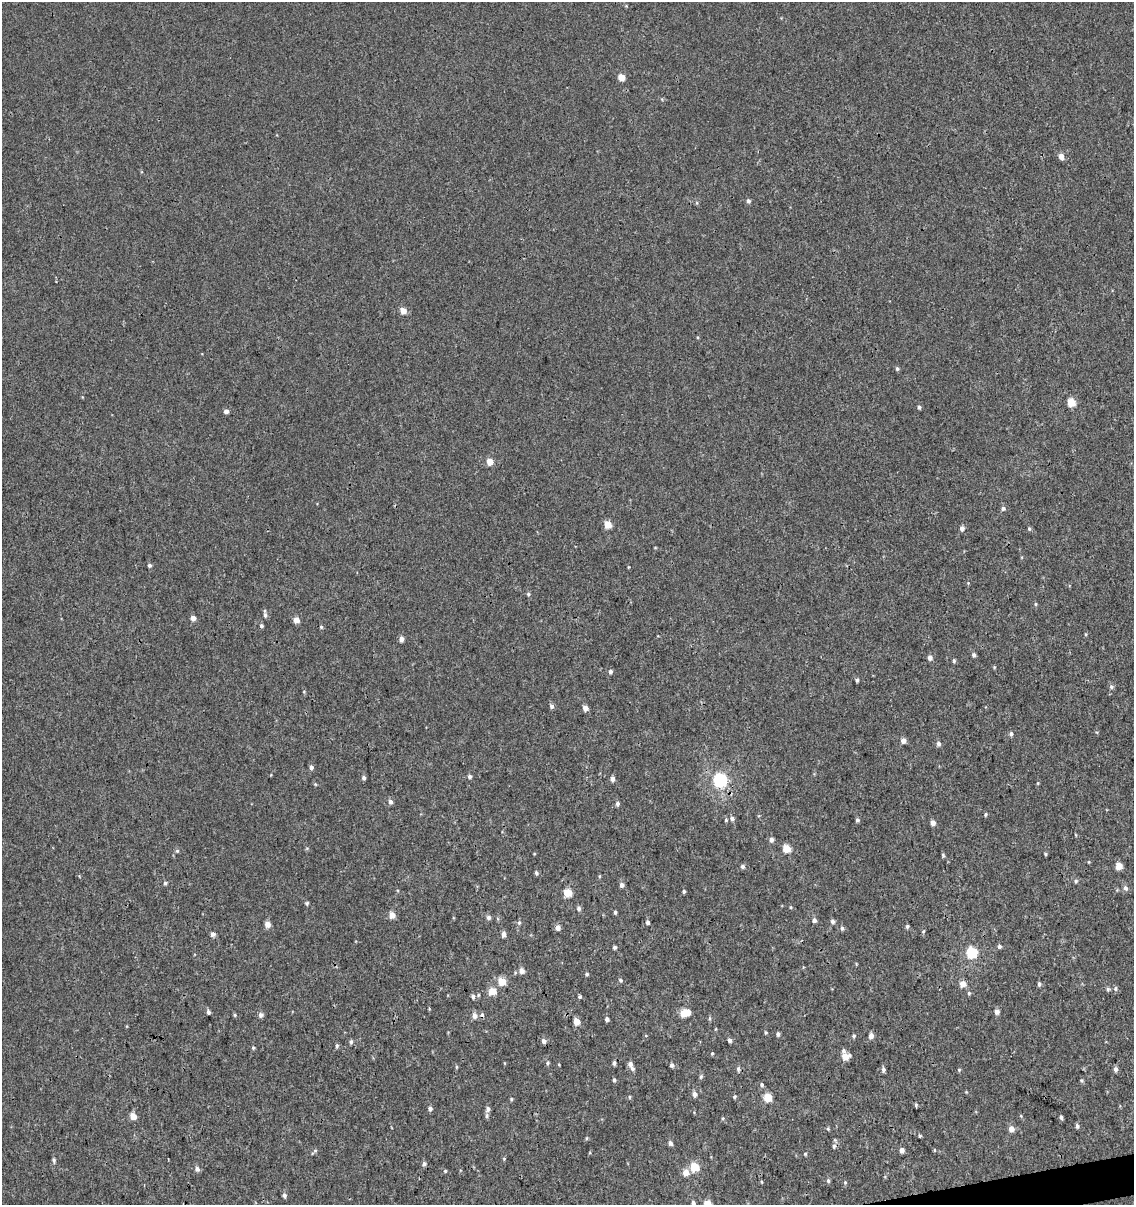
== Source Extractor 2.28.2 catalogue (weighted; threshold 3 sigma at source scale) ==
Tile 6 of 4 x 4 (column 2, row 2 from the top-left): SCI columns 1212-2343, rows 2456-3658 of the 4644 x 4910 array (HDU 1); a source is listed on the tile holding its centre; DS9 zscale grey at full resolution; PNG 1136 x 1207 px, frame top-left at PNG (2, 2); no overlay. Shown black and unused: <1% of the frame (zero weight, under 3 of 4 exposures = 4% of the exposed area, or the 3 px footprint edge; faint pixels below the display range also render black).
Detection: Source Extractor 2.28.2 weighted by HDU 2 'WHT'; one run over the whole footprint, this tile lists its part. Background 5.43e-06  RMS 0.0026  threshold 0.0117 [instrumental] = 3 sigma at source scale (4.5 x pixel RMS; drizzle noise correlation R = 1.50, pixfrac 1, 0.0396/0.0396 arcsec/px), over >= 5 px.
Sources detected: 168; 1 inside a brighter object's white glare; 2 cosmic-ray / hot-pixel residue — not listed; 1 inside a brighter listed object's ellipse — not listed separately; the other 164 listed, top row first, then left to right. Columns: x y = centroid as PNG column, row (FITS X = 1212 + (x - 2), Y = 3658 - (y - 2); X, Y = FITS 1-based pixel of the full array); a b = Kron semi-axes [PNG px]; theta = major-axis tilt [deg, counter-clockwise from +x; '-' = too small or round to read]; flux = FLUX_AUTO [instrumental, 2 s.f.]
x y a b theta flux
621 78 5 5 - 4.3
1061 156 5 4 - 2
748 201 5 4 - 0.74
403 311 5 5 - 3.2
897 369 5 5 - 0.49
1071 402 5 5 - 7.3
919 407 5 4 - 0.52
226 411 4 4 - 1.3
490 462 5 5 - 3.7
1003 508 6 5 - 0.67
608 524 5 5 - 5.3
962 528 6 5 - 0.98
1029 529 5 4 - 0.39
149 565 5 4 - 0.49
628 567 4 3 - 0.19
968 583 4 3 - 0.22
528 594 5 5 - 0.42
1035 604 5 4 - 0.32
265 615 8 4 -85 0.66
193 618 5 4 - 1.8
296 620 5 4 - 2.7
261 626 4 4 - 0.49
321 627 4 4 - 0.33
401 639 5 4 - 1.3
974 655 5 4 - 0.63
930 658 5 5 - 1.1
954 661 5 4 - 0.45
994 667 5 4 - 0.26
610 672 6 5 - 0.58
857 680 4 3 - 0.55
1111 687 6 6 - 0.56
551 706 6 5 - 0.83
585 708 5 4 - 1.7
1011 734 6 5 - 0.5
903 741 5 5 - 1.4
938 744 6 5 - 0.7
311 767 5 5 - 0.77
470 777 5 4 - 0.67
364 778 5 5 - 0.57
612 779 5 5 - 1
720 780 6 6 - 45
1038 783 5 3 - 0.25
315 784 5 4 - 0.27
390 802 6 5 - 0.8
617 803 6 5 - 0.58
985 814 5 4 - 0.35
732 818 6 5 - 0.68
726 820 4 4 - 0.27
857 820 5 4 - 0.54
933 823 5 5 - 1.4
771 839 6 5 - 0.78
307 848 6 3 18 0.25
786 849 5 5 - 6.8
177 851 5 5 - 0.36
1045 854 4 3 - 0.3
943 855 6 4 -47 0.34
1089 862 4 3 - 0.2
742 866 5 5 - 0.66
1119 866 5 5 - 3.9
536 873 5 4 - 0.49
1075 881 5 5 - 0.51
165 883 4 4 - 0.45
622 885 6 5 - 0.9
1125 888 6 6 - 0.79
684 891 4 3 - 0.44
567 893 5 5 - 7.8
307 903 5 5 - 0.37
790 907 5 3 - 0.26
579 909 6 5 - 0.69
615 912 4 3 - 0.44
392 915 5 5 - 2.8
488 918 5 5 - 0.72
814 920 5 5 - 0.82
833 921 6 5 - 0.68
648 922 5 4 - 0.65
519 923 6 5 - 0.53
267 924 5 5 - 2
907 926 5 5 - 0.44
558 928 5 5 - 1.3
842 928 6 5 - 0.56
923 931 6 4 68 0.33
213 934 5 5 - 0.86
503 934 5 4 - 1.3
999 946 5 4 - 0.62
615 947 4 4 - 0.55
971 953 6 5 - 23
522 971 5 5 - 1.5
587 974 4 4 - 0.42
621 980 6 4 -42 0.37
502 981 5 5 - 6.3
962 984 5 5 - 2.6
1039 984 5 4 - 0.55
1115 988 6 5 - 0.52
492 991 5 5 - 5.2
969 993 5 5 - 0.38
473 997 7 6 - 0.67
580 997 3 3 - 1.2
208 1012 5 4 - 0.71
997 1012 5 4 - 1.4
683 1013 5 4 - 4
235 1015 5 4 - 0.3
261 1015 6 5 - 0.85
474 1016 6 6 - 1.4
607 1019 5 4 - 0.7
576 1022 5 4 - 3.2
766 1032 4 3 - 0.35
778 1034 5 4 - 0.59
854 1036 5 5 - 0.43
871 1036 5 5 - 1.4
729 1040 4 4 - 0.82
544 1041 6 5 - 0.9
351 1042 5 4 - 0.48
337 1046 5 5 - 0.48
253 1048 5 4 - 0.34
712 1053 4 3 - 0.29
845 1056 6 6 - 4.5
504 1063 5 3 - 0.2
548 1063 5 4 - 0.42
630 1064 6 5 - 0.91
672 1065 6 5 - 0.63
456 1067 5 3 - 0.28
738 1069 6 4 89 0.57
1116 1069 6 5 - 0.9
883 1070 6 4 -85 0.71
959 1070 5 4 - 0.3
701 1076 6 5 - 0.46
614 1080 5 4 - 0.43
1082 1080 5 4 - 0.34
762 1085 6 5 - 0.49
695 1094 6 5 - 1.2
629 1097 5 3 - 0.25
735 1097 5 4 - 0.39
768 1097 5 5 - 7.5
511 1099 5 4 - 0.31
916 1105 5 3 - 0.38
430 1108 5 4 - 0.73
488 1109 6 5 - 0.86
133 1116 5 4 - 4
487 1116 8 4 90 0.47
1061 1117 4 3 - 0.6
1077 1126 6 4 -80 0.58
828 1129 5 3 - 0.31
1011 1129 6 5 - 1.8
919 1136 4 4 - 0.38
586 1138 5 3 - 0.28
670 1143 5 5 - 0.77
834 1146 8 6 80 0.72
902 1150 5 5 - 1.3
934 1150 5 3 - 0.23
315 1151 6 4 1 0.35
805 1154 4 4 - 0.3
504 1159 5 4 - 0.27
54 1160 6 5 - 0.5
424 1164 6 5 - 0.65
694 1167 5 5 - 9.8
197 1169 6 6 - 0.92
445 1171 4 3 - 0.25
686 1172 5 5 - 2.8
828 1181 6 5 - 0.46
762 1182 5 3 - 0.23
845 1182 6 5 - 0.35
284 1195 6 5 - 0.66
693 1203 5 4 - 0.7
707 1204 5 5 - 5.6
Isophote crosses this tile's border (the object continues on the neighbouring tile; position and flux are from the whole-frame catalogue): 2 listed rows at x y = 693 1203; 707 1204